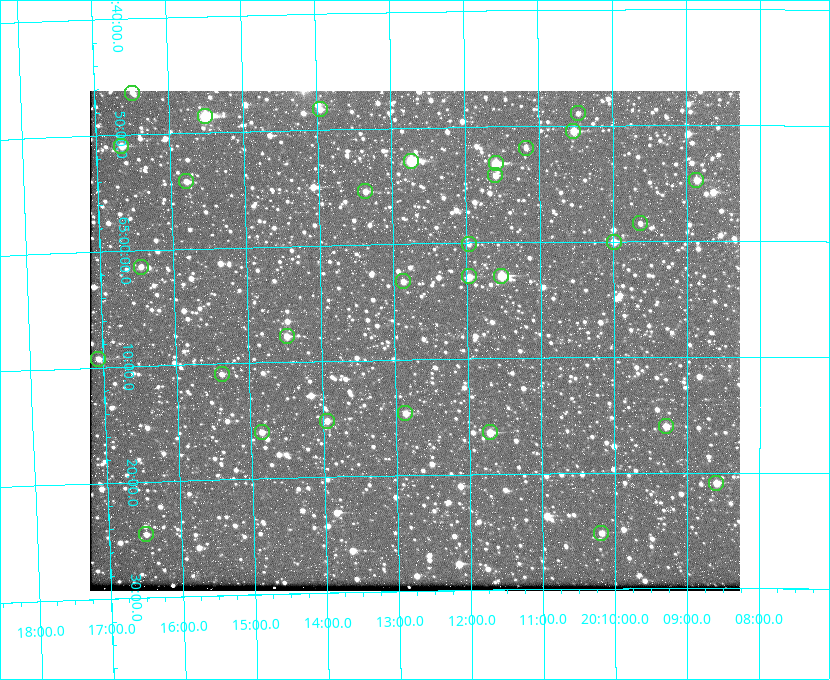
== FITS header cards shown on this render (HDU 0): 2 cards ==
NAXIS1  =                  650 / Width of table row in bytes
NAXIS2  =                  500 / Number of rows in table

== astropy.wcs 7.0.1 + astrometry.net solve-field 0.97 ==
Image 650 x 500 px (HDU 0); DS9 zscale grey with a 90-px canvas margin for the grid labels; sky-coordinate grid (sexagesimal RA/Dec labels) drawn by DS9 from the SOLVED WCS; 31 Tycho-2 reference stars matched to detected sources circled (green)
Header WCS: none
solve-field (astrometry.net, Tycho-2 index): SOLVED blind (the file carries no WCS)
Solved WCS: RA---TAN-SIP/DEC--TAN-SIP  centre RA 20:12:44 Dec +65:08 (303.18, +65.14 deg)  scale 5.18 arcsec/px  FOV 56.1' x 43.2'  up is -179 deg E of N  parity flipped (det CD > 0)
(file carries no celestial WCS; the grid is the blind solution)
Tycho-2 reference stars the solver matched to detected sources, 31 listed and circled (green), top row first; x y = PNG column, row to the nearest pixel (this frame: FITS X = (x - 90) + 1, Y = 500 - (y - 91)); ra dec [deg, ICRS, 3 dp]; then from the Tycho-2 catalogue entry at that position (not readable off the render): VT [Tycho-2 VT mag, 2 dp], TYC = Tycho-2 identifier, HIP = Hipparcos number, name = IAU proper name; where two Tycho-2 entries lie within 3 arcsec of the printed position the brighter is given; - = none
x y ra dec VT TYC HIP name
132 93 304.122 +64.773 12.06 4240-1113-1 - -
320 109 303.488 +64.804 11.29 4240-68-1 - -
578 113 302.617 +64.815 11.97 4240-238-1 - -
205 116 303.878 +64.810 8.93 4240-794-1 - -
573 131 302.633 +64.841 10.69 4240-985-1 - -
121 146 304.164 +64.849 10.65 4240-315-1 - -
526 148 302.794 +64.865 12.51 4240-904-1 - -
411 161 303.184 +64.880 9.02 4240-488-1 - -
496 163 302.897 +64.886 9.40 4240-717-1 - -
495 175 302.899 +64.904 11.91 4240-435-1 - -
696 180 302.216 +64.912 11.03 4240-1279-1 - -
186 181 303.948 +64.903 11.68 4240-549-1 - -
365 191 303.341 +64.923 11.58 4240-148-1 - -
640 223 302.408 +64.974 11.97 4240-686-1 - -
614 242 302.498 +65.000 11.22 4240-149-1 - -
469 244 302.992 +65.001 11.85 4240-479-1 - -
141 267 304.112 +65.024 12.29 4240-364-1 - -
469 276 302.992 +65.048 11.44 4240-88-1 - -
501 276 302.882 +65.048 10.25 4240-98-1 - -
403 281 303.217 +65.054 11.98 4240-166-1 - -
287 336 303.620 +65.129 11.18 4240-34-1 - -
98 359 304.266 +65.154 11.64 4240-724-1 - -
222 374 303.846 +65.181 11.99 4240-1077-1 - -
405 413 303.217 +65.244 11.17 4240-236-1 - -
327 421 303.488 +65.252 12.13 4240-1343-1 - -
666 426 302.323 +65.266 11.19 4240-188-1 - -
262 432 303.713 +65.266 11.45 4240-564-1 - -
490 432 302.928 +65.273 10.74 4240-760-1 - -
716 483 302.149 +65.348 11.48 4240-952-1 - -
601 533 302.546 +65.419 11.91 4240-28-1 - -
146 534 304.121 +65.408 11.90 4240-305-1 - -